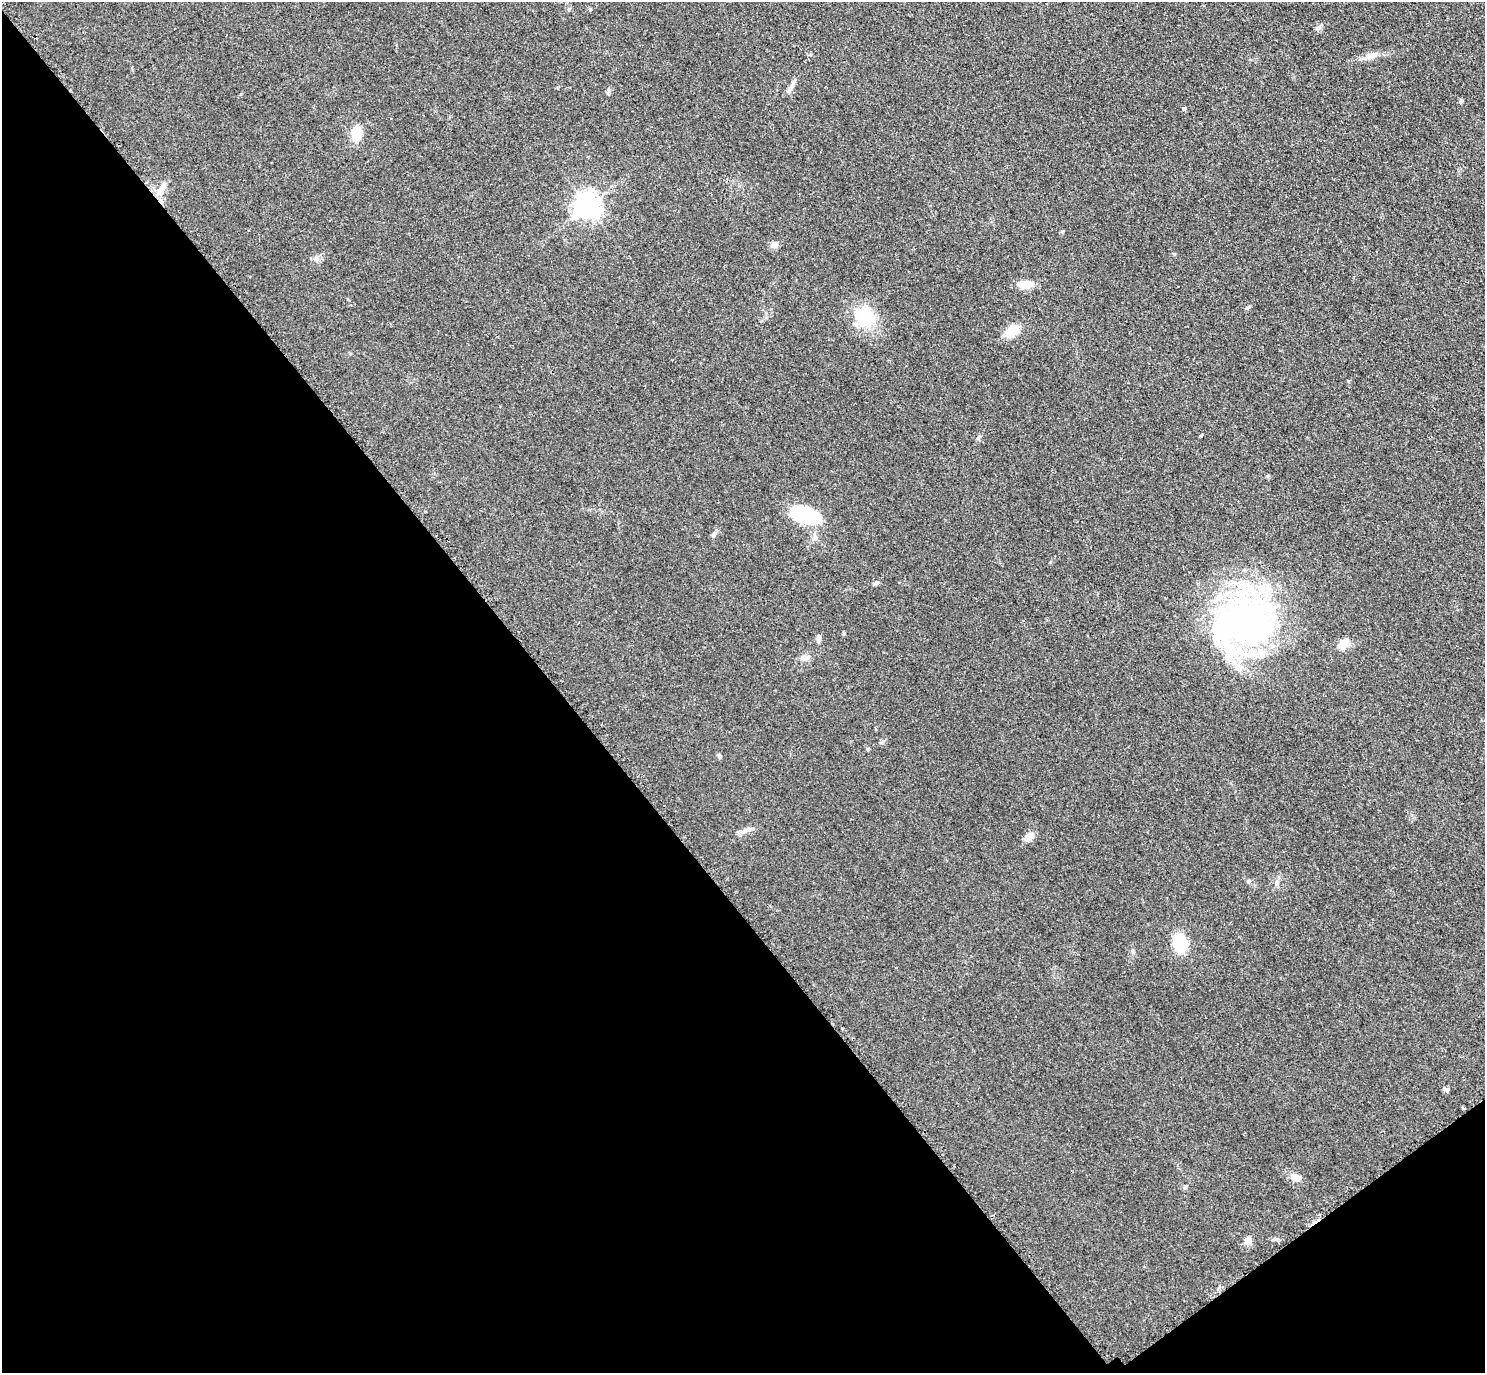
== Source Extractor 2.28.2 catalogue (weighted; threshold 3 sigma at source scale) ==
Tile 14 of 4 x 4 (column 2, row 4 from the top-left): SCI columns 1675-3157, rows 464-1834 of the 6273 x 6269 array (HDU 1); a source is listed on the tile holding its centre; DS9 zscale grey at full resolution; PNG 1487 x 1375 px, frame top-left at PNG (2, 2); no overlay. Shown black and unused: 40% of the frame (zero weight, under 2 of 3 exposures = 11% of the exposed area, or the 3 px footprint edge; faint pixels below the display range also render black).
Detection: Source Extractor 2.28.2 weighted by HDU 2 'WHT'; one run over the whole footprint, this tile lists its part. Background 0.0938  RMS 0.0086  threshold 0.0385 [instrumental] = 3 sigma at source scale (4.5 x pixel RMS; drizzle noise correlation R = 1.50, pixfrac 1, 0.05/0.05 arcsec/px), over >= 5 px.
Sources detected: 32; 2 inside a brighter listed object's ellipse — not listed separately; the other 30 listed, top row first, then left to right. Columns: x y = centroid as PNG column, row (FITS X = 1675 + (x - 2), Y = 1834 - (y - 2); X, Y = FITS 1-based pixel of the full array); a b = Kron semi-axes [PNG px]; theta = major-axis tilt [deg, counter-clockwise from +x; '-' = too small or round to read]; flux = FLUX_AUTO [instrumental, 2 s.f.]
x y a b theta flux
590 9 5 4 - 1
1372 55 18 8 20 6.6
609 90 6 4 -89 1.5
1461 101 5 4 - 1.5
1184 108 4 3 - 3.2
356 134 12 7 89 22
161 189 18 7 61 6.7
587 206 8 8 - 740
774 245 8 7 - 4.1
1025 284 20 8 -2 10
1247 308 6 4 19 1.2
865 316 30 23 -46 33
1012 331 14 9 40 15
1201 435 4 3 - 1.2
805 515 29 15 -17 53
714 534 7 6 - 2.1
1244 624 86 57 14 260
818 637 8 6 88 2.8
1344 644 13 9 38 8
805 658 12 7 1 4
868 749 4 4 - 1.4
719 756 6 5 - 1.3
747 830 14 5 14 3.9
1029 836 12 8 45 5.9
1276 883 7 4 -89 1.6
1180 943 12 9 -74 47
1446 1089 8 5 0 1.6
1463 1108 4 3 - 1.8
1297 1178 13 8 -24 5.2
1248 1241 6 6 - 9.3
Unlisted compact peaks at least as high as the median listed source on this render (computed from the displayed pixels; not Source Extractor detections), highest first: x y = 877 583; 1248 881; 1319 27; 1062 231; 1267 476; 1185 1187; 978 438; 844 633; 1348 381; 883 741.